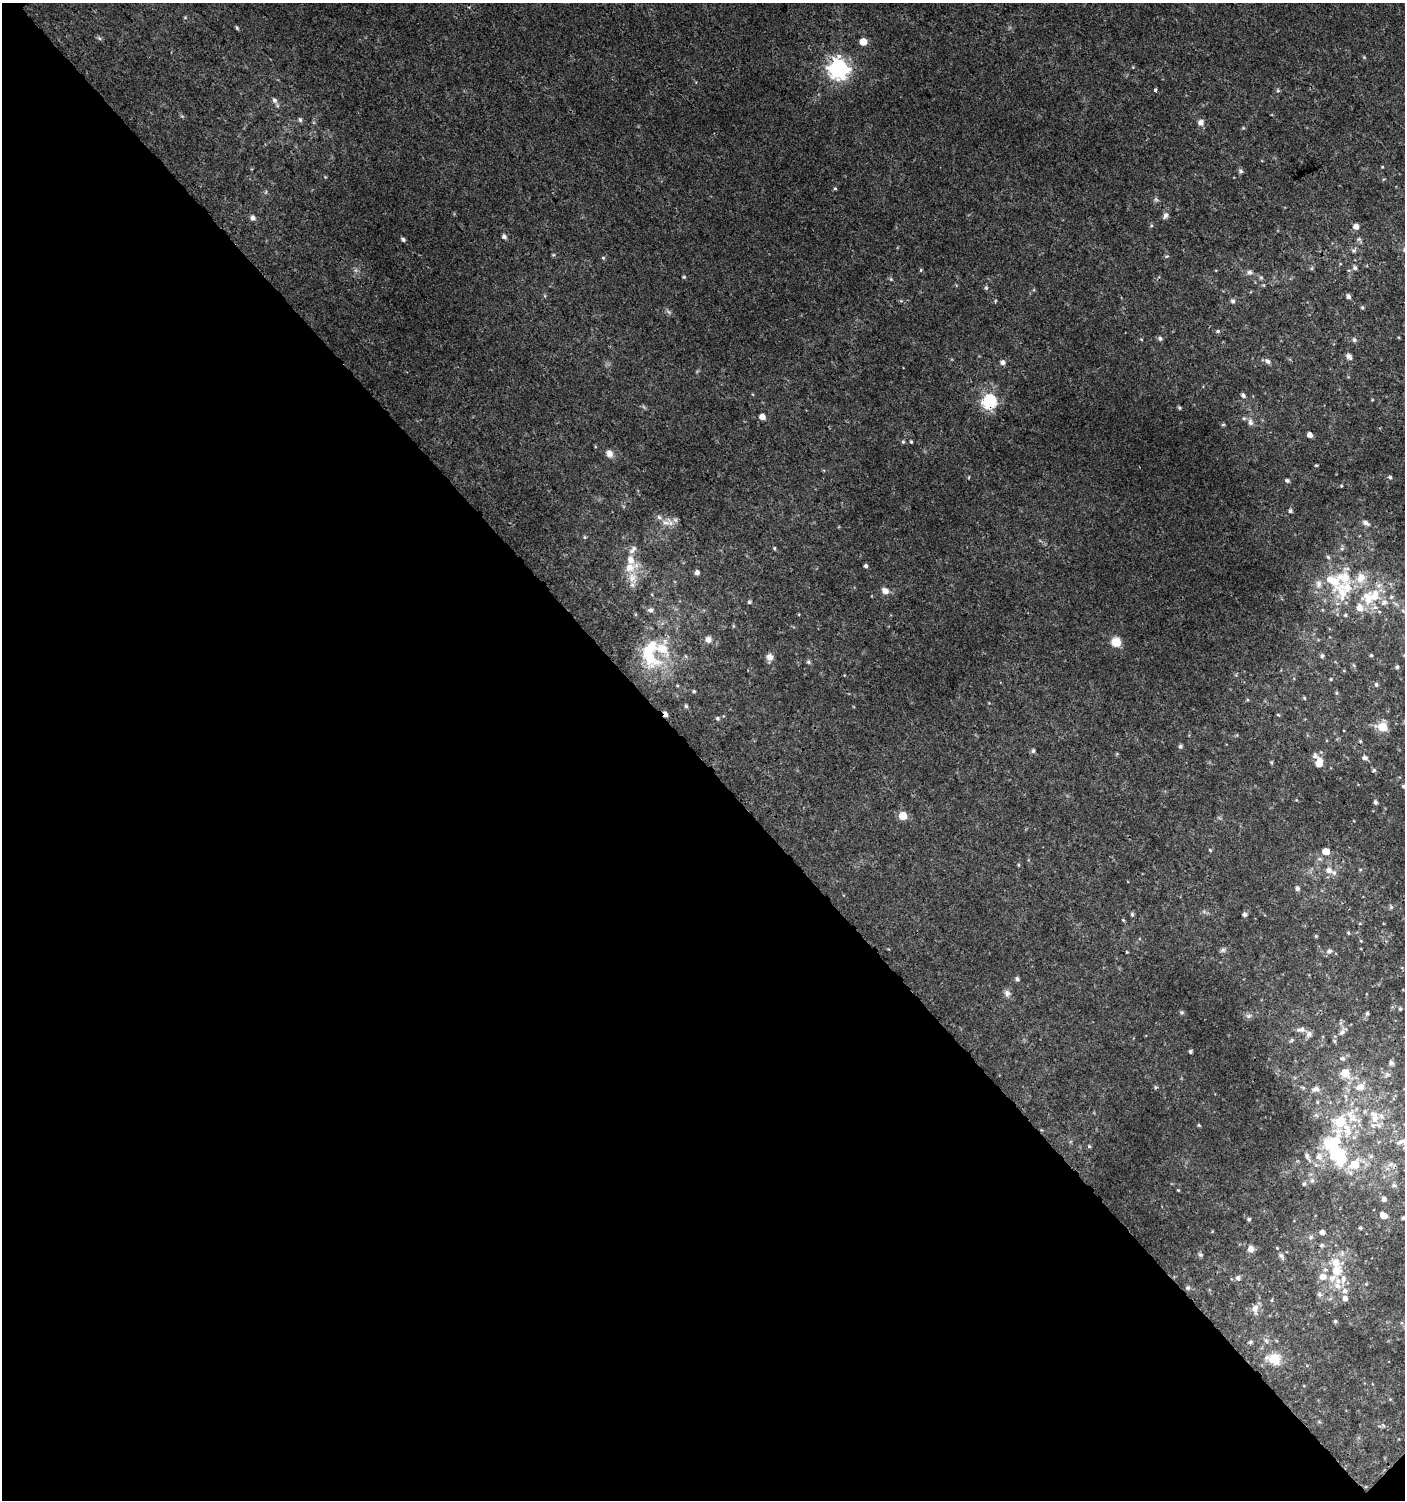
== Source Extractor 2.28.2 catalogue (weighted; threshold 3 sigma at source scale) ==
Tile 14 of 4 x 4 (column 2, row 4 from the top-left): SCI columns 1609-3011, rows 34-1531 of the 6061 x 6086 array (HDU 1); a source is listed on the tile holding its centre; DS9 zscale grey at full resolution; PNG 1407 x 1502 px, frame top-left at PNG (2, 3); no overlay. Shown black and unused: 49% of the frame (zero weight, under 3 of 4 exposures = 4% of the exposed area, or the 3 px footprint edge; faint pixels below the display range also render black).
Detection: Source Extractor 2.28.2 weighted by HDU 2 'WHT'; one run over the whole footprint, this tile lists its part. Background 0.00379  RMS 0.0021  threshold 0.00932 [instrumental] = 3 sigma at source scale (4.5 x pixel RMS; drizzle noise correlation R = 1.50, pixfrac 1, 0.0396/0.0396 arcsec/px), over >= 5 px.
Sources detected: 210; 2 too faint to see at this stretch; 3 inside a brighter object's white glare — not listed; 28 inside a brighter listed object's ellipse — not listed separately; the other 177 listed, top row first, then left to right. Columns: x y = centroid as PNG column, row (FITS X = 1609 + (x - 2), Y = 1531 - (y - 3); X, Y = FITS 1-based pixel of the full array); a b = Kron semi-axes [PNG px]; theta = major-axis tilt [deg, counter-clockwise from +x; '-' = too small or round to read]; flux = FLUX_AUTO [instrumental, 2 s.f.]
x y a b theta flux
185 18 6 4 0 0.22
237 28 5 4 - 0.29
99 38 6 4 -44 0.36
863 42 5 5 - 3.9
1364 57 4 4 - 0.21
838 68 8 7 - 120
1155 90 4 3 - 0.28
1278 90 6 5 - 0.33
274 100 8 6 -57 0.76
182 116 6 4 -19 0.26
300 120 6 5 - 0.43
1201 122 8 7 - 1.1
1382 167 4 3 - 0.19
1241 171 7 5 -34 0.46
835 188 5 4 - 0.25
1165 216 10 6 60 0.77
253 218 7 6 - 0.77
1151 226 5 3 - 0.23
1356 226 5 5 - 1.4
504 237 6 5 - 0.69
403 239 5 4 - 0.49
1354 250 8 5 54 0.4
553 255 5 3 - 0.23
1167 256 6 4 12 0.29
603 258 5 4 - 0.29
1312 268 6 4 72 0.26
1355 268 5 5 - 0.56
921 270 5 4 - 0.24
1250 272 8 7 - 0.76
684 277 5 4 - 0.25
1261 277 5 5 - 0.35
891 279 6 5 - 0.29
986 288 6 5 - 0.34
545 296 6 3 -72 0.24
1348 296 5 4 - 0.68
1233 301 6 5 - 0.53
1362 308 5 4 - 0.27
1218 331 6 5 - 0.35
1160 338 6 5 - 0.53
1141 339 5 3 - 0.17
1354 340 7 6 - 0.41
1349 357 8 6 -43 0.8
1267 361 9 6 -30 0.73
1003 362 6 5 - 0.79
1243 395 5 4 - 0.53
1372 400 4 3 - 0.15
989 402 6 6 - 35
1179 408 5 4 - 0.3
762 417 5 4 - 1.8
1250 422 10 7 -77 0.89
1223 425 5 3 - 0.24
1310 435 4 4 - 1.2
903 442 5 4 - 0.29
911 442 4 3 - 0.25
609 453 10 8 -52 1.2
1316 465 4 3 - 0.21
1390 477 5 5 - 0.36
1287 481 5 4 - 0.5
1341 486 4 4 - 0.2
1290 511 5 4 - 0.45
665 523 15 8 -3 1.9
1366 523 10 6 -32 0.85
585 537 5 5 - 0.28
774 548 5 4 - 0.27
1342 549 7 4 1 0.4
633 550 14 7 48 1.1
1328 557 6 5 - 0.41
866 566 4 3 - 0.57
630 567 21 11 17 3.2
697 573 5 4 - 0.85
1361 577 16 13 67 3.1
1379 585 9 8 - 1.1
885 591 10 7 -29 1.2
1341 591 36 21 -55 10
1367 597 14 13 - 3.4
749 602 5 5 - 0.34
1384 602 10 9 - 1.3
651 610 8 6 4 0.67
708 639 9 9 - 1.1
1116 642 10 10 - 2.8
1371 655 4 4 - 0.26
649 656 37 19 -44 9.9
1322 656 6 4 73 0.35
770 657 9 8 - 1.1
808 662 5 5 - 0.39
1354 665 5 4 - 0.26
1397 667 5 4 - 0.39
1331 679 4 3 - 0.22
1376 684 5 5 - 0.43
694 691 5 4 - 0.31
1336 693 5 4 - 0.24
1304 698 5 4 - 0.25
686 706 5 5 - 0.34
665 714 6 4 -83 0.99
717 718 5 5 - 0.41
1382 727 6 5 - 7.8
1360 741 6 3 -72 0.23
1180 746 6 5 - 0.37
1033 751 6 5 - 0.43
1365 758 6 5 - 0.76
1271 762 5 4 - 0.27
1319 762 10 7 83 2.2
1374 770 6 4 16 0.33
1403 786 5 4 - 0.28
1375 802 5 4 - 0.45
903 816 5 5 - 6.2
1210 850 5 3 - 0.22
1326 851 5 5 - 3
1018 865 5 3 - 0.22
1329 870 8 6 -20 1.2
1297 888 5 5 - 0.7
1391 907 6 6 - 0.4
1132 914 5 5 - 0.4
1245 914 5 5 - 0.68
1123 920 4 3 - 0.22
1348 933 5 4 - 0.27
1316 936 5 4 - 0.23
1361 941 4 3 - 0.19
1223 950 8 6 16 0.49
1329 951 8 7 - 0.75
1127 952 4 3 - 0.2
1017 979 5 5 - 0.54
1007 993 9 8 - 0.89
1400 1009 4 4 - 0.33
1182 1012 6 5 - 0.33
1367 1013 5 4 - 0.34
1248 1016 8 6 2 0.6
1302 1029 8 7 - 0.97
1342 1032 14 7 43 1.2
1309 1034 9 9 - 0.86
1292 1040 7 5 37 0.37
1190 1051 3 3 - 0.45
1343 1058 8 6 -14 0.55
1391 1063 7 6 - 0.47
1345 1073 7 6 - 4.3
1156 1087 5 5 - 0.28
1360 1087 9 7 16 1.9
1303 1088 6 4 -2 0.3
1316 1089 11 7 4 1.1
1345 1096 6 4 -87 0.4
1316 1115 6 4 -19 0.32
1375 1118 11 9 74 2
1199 1125 5 4 - 0.24
1336 1140 35 21 23 11
1398 1143 9 6 1 0.86
1089 1146 4 4 - 0.3
1342 1161 22 11 55 4
1355 1164 12 9 40 4.1
1391 1164 7 7 - 0.75
1312 1180 7 5 90 0.53
1304 1184 6 5 - 0.32
1394 1185 6 5 - 0.51
1178 1190 4 4 - 0.2
1384 1199 5 5 - 0.8
1384 1215 7 5 -28 1.9
1404 1218 4 4 - 0.46
1249 1219 5 4 - 0.37
1360 1228 4 3 - 0.31
1322 1232 5 4 - 1.1
1311 1237 6 6 - 0.52
1322 1245 6 5 - 0.46
1251 1249 8 7 - 1.1
1200 1255 6 6 - 0.39
1281 1256 8 6 -65 0.59
1336 1271 9 8 - 3.5
1323 1277 7 7 - 1.8
1238 1278 7 6 - 0.58
1337 1285 11 10 - 1.9
1188 1288 7 6 - 0.43
1319 1294 7 7 - 0.55
1345 1298 6 6 - 1
1272 1300 5 3 - 0.21
1255 1308 10 8 73 1.4
1335 1321 5 4 - 0.35
1250 1342 6 4 15 0.35
1275 1359 17 15 -30 4.2
1383 1425 6 4 -20 0.31
Overlapping masked pixels (flux is a lower limit): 3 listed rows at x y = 838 68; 989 402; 665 714
Isophote crosses this tile's border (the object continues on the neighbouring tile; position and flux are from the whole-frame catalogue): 2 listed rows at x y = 1398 1143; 1404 1218